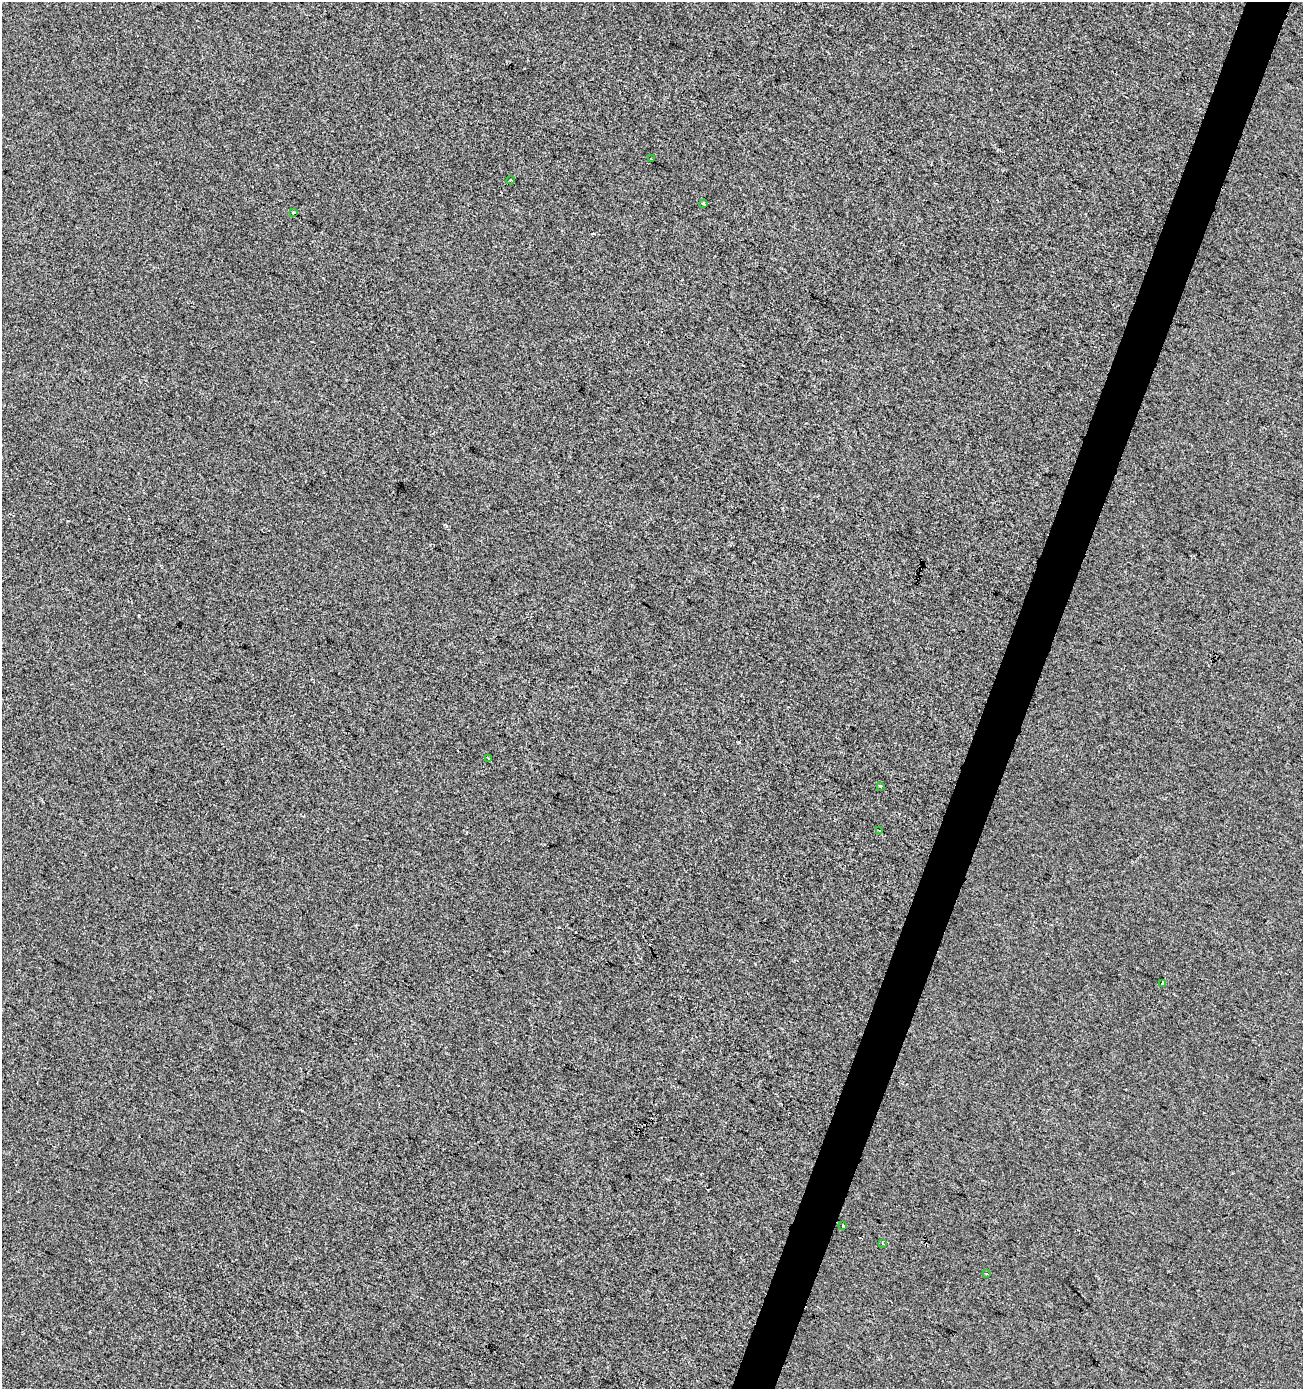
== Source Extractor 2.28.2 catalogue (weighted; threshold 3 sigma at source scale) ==
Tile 10 of 4 x 4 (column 2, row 3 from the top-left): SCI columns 1578-2878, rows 1389-2775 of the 5692 x 5559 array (HDU 1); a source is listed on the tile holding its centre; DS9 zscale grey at full resolution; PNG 1305 x 1391 px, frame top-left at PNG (2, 2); each listed source drawn as its Kron ellipse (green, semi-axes under 4 px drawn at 4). Shown black and unused: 3% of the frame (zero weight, under 2 of 3 exposures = <1% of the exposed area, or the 3 px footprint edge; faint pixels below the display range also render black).
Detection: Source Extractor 2.28.2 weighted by HDU 2 'WHT'; one run over the whole footprint, this tile lists its part. Background 1.46e-04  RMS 0.0056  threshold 0.0254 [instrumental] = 3 sigma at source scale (4.5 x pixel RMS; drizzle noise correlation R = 1.50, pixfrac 1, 0.0396/0.0396 arcsec/px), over >= 5 px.
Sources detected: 12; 1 cosmic-ray / hot-pixel residue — neither listed nor drawn; the other 11 listed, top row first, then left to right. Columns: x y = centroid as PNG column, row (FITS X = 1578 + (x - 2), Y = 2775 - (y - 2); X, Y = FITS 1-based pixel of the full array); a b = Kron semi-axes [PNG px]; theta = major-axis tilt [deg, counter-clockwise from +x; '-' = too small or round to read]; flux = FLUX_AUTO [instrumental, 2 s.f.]
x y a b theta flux
651 159 3 2 - 0.52
511 180 4 2 - 0.9
703 203 3 3 - 1
294 213 3 2 - 0.85
489 758 3 3 - 1.1
880 786 3 3 - 0.8
879 831 3 2 - 0.78
1163 984 4 3 - 9.1
843 1226 3 3 - 2.4
882 1243 4 3 - 0.66
986 1273 3 3 - 1.1